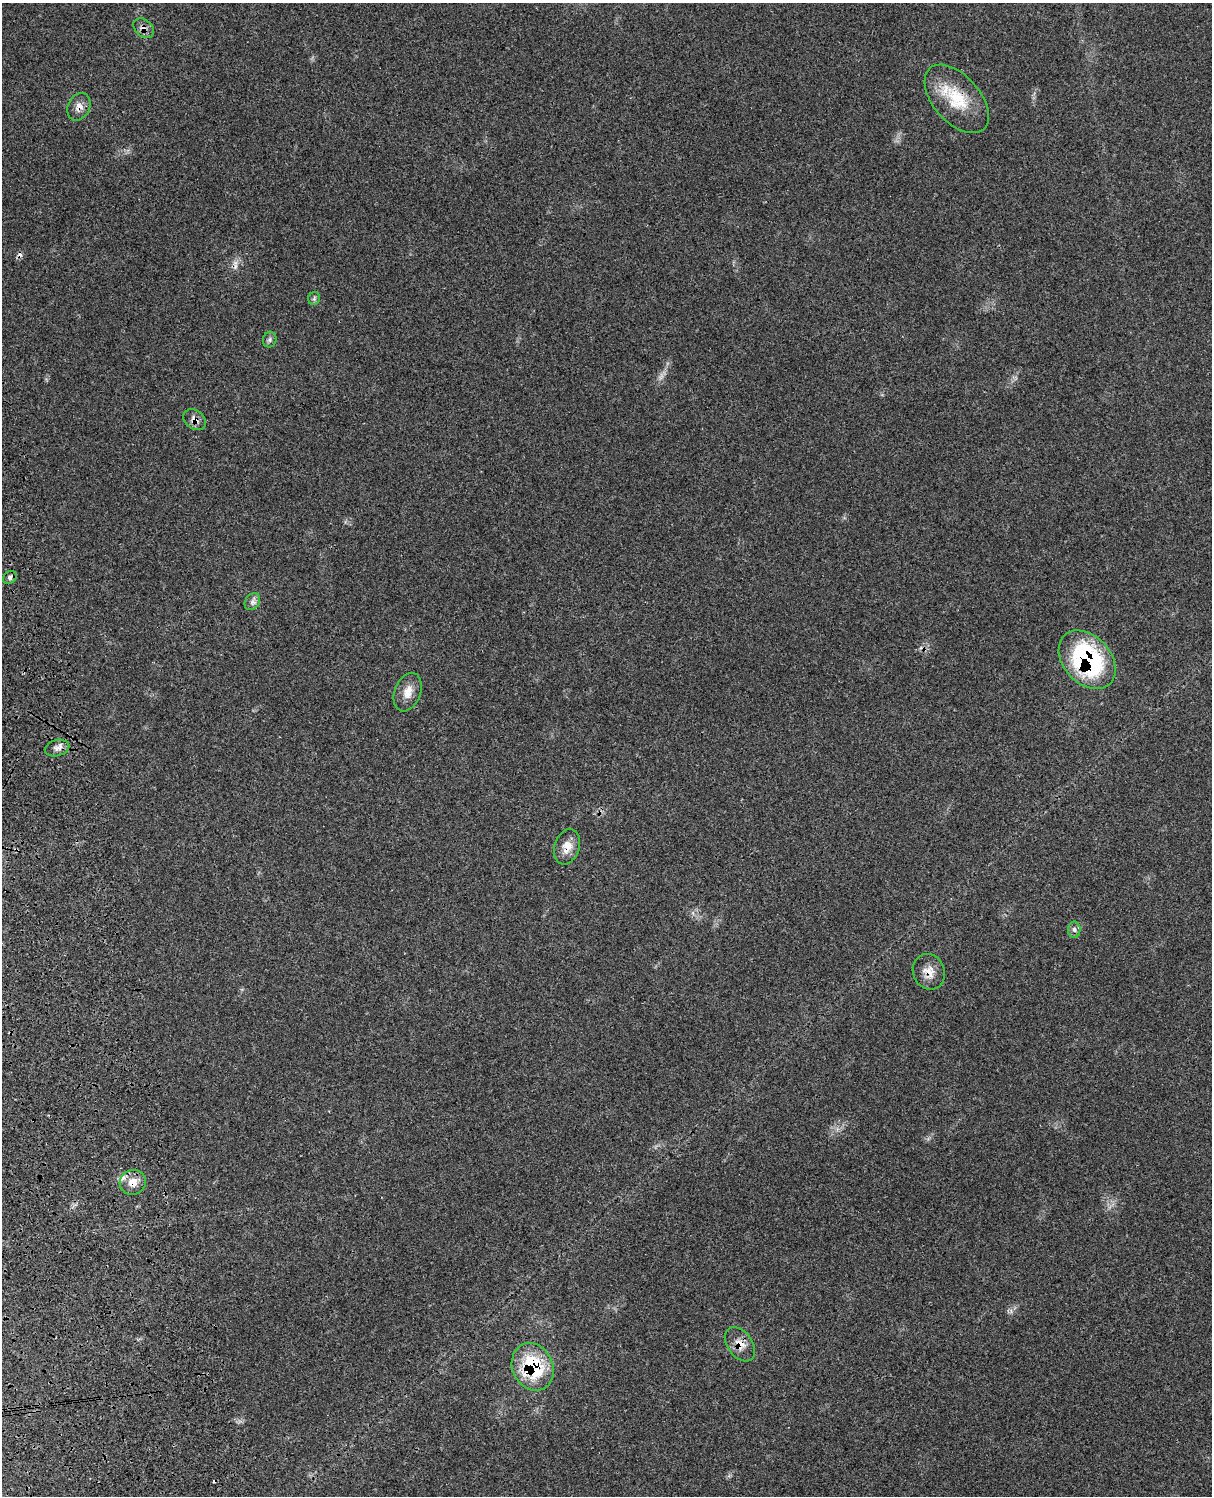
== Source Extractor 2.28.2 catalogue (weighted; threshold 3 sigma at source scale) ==
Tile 7 of 4 x 3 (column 3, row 2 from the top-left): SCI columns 2544-3753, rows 1771-3264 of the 5090 x 4923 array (HDU 1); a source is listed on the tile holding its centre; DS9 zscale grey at full resolution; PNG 1214 x 1498 px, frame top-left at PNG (2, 3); each listed source drawn as its Kron ellipse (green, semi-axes under 4 px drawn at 4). Shown black and unused: <1% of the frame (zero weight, under 3 of 4 exposures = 6% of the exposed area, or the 3 px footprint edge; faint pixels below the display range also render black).
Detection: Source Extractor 2.28.2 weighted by HDU 2 'WHT'; one run over the whole footprint, this tile lists its part. Background 0.108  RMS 0.0065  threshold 0.0293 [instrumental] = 3 sigma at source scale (4.5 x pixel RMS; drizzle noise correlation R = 1.50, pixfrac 1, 0.05/0.05 arcsec/px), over >= 5 px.
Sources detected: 21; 3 cosmic-ray / hot-pixel residue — neither listed nor drawn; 1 inside a brighter listed object's ellipse — not listed separately; the other 17 listed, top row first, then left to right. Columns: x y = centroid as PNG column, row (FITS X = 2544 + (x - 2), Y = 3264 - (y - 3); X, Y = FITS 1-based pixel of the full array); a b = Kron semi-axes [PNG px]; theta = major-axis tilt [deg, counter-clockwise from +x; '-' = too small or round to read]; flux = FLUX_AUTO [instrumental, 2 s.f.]
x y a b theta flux
144 28 11 8 -42 3.8
957 99 41 23 -49 29
79 107 14 11 64 5
314 298 6 5 - 1.3
270 340 8 7 - 1.7
195 420 12 9 -37 4.3
10 577 7 6 - 2.1
252 602 9 7 55 2.6
1087 660 33 23 -47 89
408 692 20 13 69 7.9
57 748 12 8 15 3.5
567 847 18 12 71 8.2
1074 930 8 6 -88 2
929 972 18 15 -65 8
133 1182 13 12 - 7.6
740 1344 19 12 -53 7.6
533 1367 24 20 -66 49
Overlapping masked pixels (flux is a lower limit): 10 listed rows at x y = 144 28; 957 99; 79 107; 195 420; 1087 660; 567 847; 929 972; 133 1182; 740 1344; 533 1367